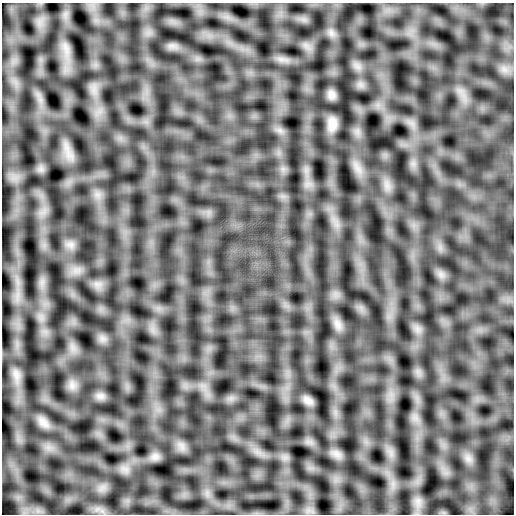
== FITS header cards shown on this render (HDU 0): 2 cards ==
NAXIS1  =                  512
NAXIS2  =                  512

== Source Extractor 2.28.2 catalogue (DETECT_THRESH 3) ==
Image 512 x 512 px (HDU 0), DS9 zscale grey, 1 PNG px = 1 image px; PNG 516 x 516 px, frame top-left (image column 1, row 512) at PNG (2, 3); no overlay
Background 3.66e-04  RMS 0.03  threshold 0.0896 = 3 sigma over >= 5 px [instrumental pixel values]
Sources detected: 11; all 11 listed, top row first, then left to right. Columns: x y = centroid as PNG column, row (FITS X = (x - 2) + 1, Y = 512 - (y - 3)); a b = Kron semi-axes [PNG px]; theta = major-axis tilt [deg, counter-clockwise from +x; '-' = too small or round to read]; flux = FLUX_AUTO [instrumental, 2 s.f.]
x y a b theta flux
331 95 11 10 - 9.5
332 124 15 9 89 20
337 324 15 8 -61 15
16 374 18 9 -74 18
72 385 12 7 -83 13
100 396 12 7 -7 10
308 400 15 9 -36 11
43 422 19 10 -45 16
155 456 11 8 38 10
468 458 9 7 -55 11
418 501 7 7 - 9.7